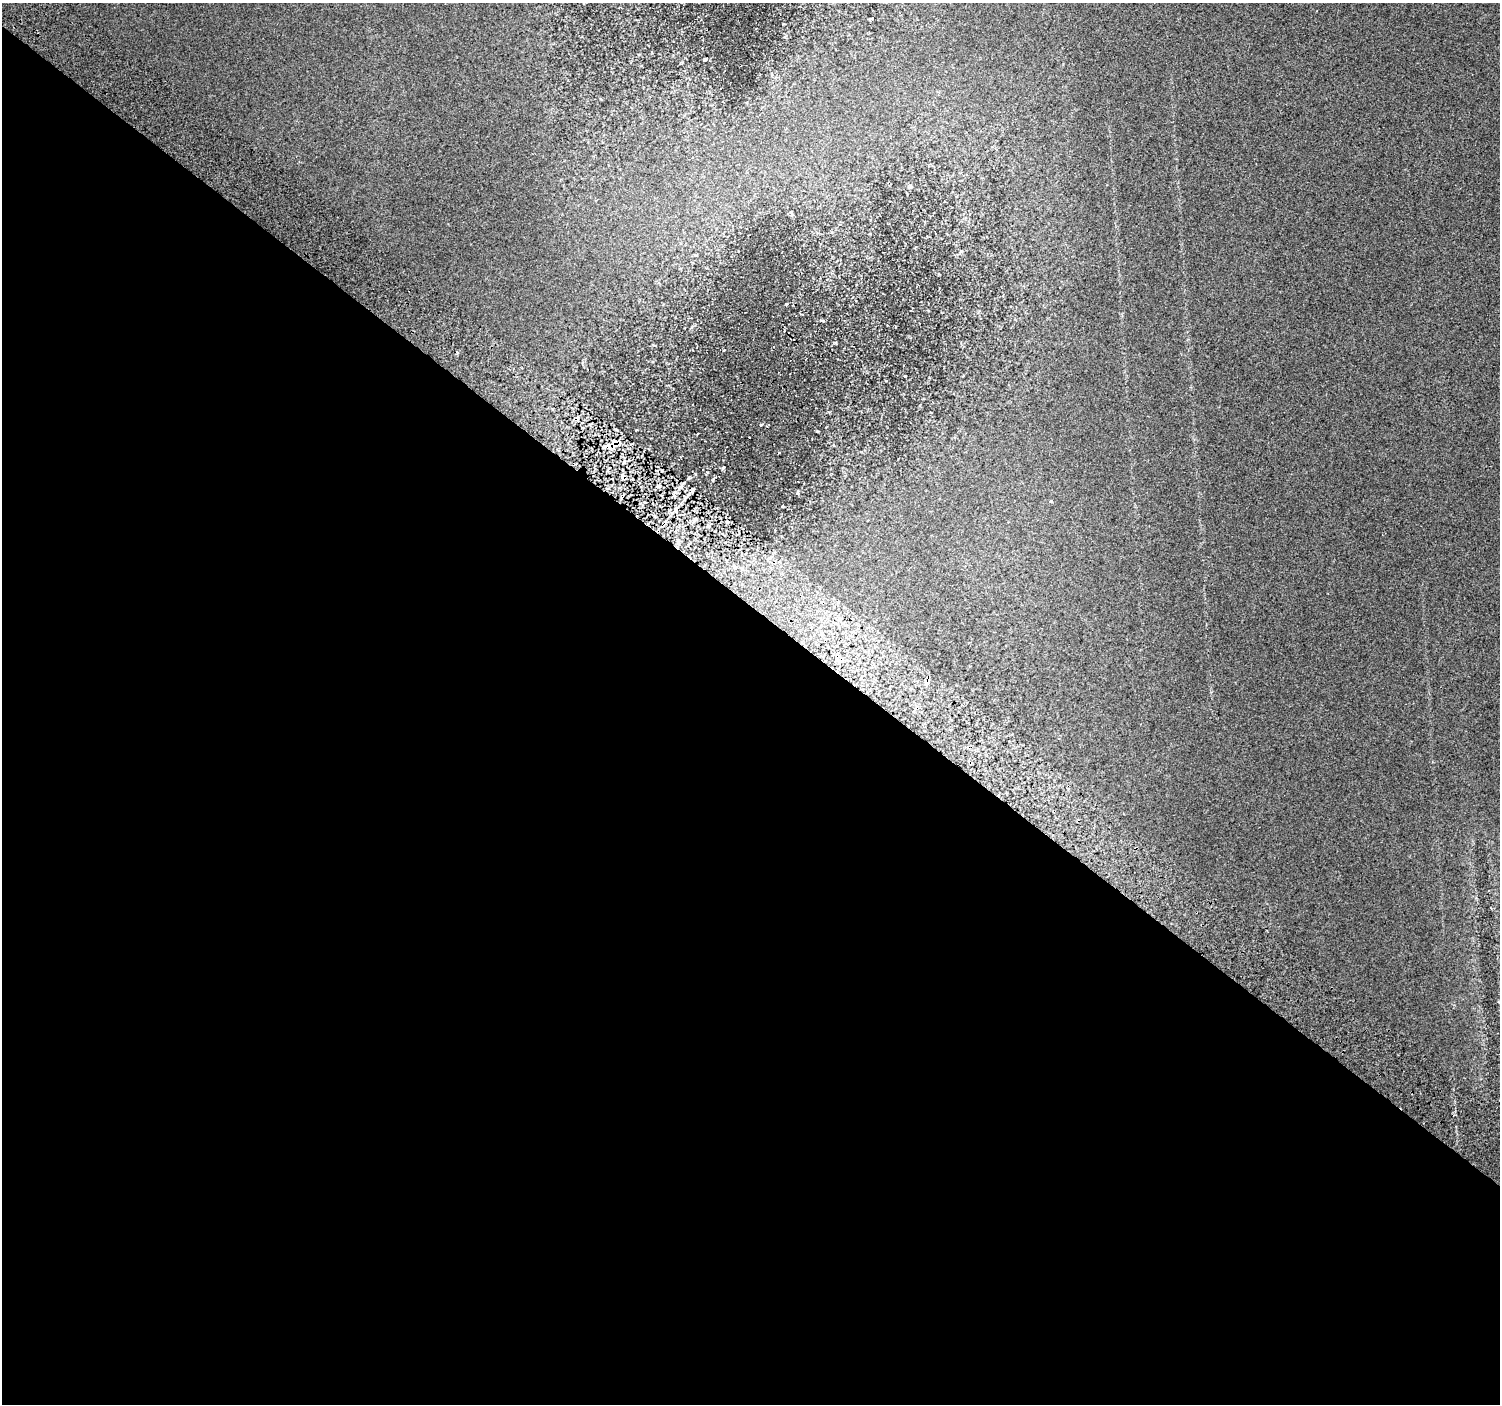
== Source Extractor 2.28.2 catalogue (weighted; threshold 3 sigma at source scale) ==
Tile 14 of 4 x 4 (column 2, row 4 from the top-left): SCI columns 1538-3035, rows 221-1622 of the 6078 x 6115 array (HDU 1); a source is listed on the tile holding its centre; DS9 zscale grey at full resolution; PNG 1502 x 1406 px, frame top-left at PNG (2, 3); no overlay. Shown black and unused: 57% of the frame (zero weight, under 2 of 3 exposures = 3% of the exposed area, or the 3 px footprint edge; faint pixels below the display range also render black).
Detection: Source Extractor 2.28.2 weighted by HDU 2 'WHT'; one run over the whole footprint, this tile lists its part. Background 0.022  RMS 0.007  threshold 0.0316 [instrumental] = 3 sigma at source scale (4.5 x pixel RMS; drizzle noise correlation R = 1.50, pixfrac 1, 0.0396/0.0396 arcsec/px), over >= 5 px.
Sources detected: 12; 6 cosmic-ray / hot-pixel residue — not listed; the other 6 listed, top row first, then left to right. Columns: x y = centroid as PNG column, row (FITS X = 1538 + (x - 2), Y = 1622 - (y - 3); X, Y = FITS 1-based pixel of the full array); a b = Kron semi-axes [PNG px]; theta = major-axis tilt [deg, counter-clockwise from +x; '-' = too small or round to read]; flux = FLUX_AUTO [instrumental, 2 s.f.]
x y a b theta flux
705 59 5 3 - 0.74
761 425 4 2 - 0.75
614 445 7 4 18 14
1051 501 4 3 - 0.8
734 566 3 3 - 4.5
927 682 7 4 61 4.4
Overlapping masked pixels (flux is a lower limit): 2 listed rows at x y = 614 445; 927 682